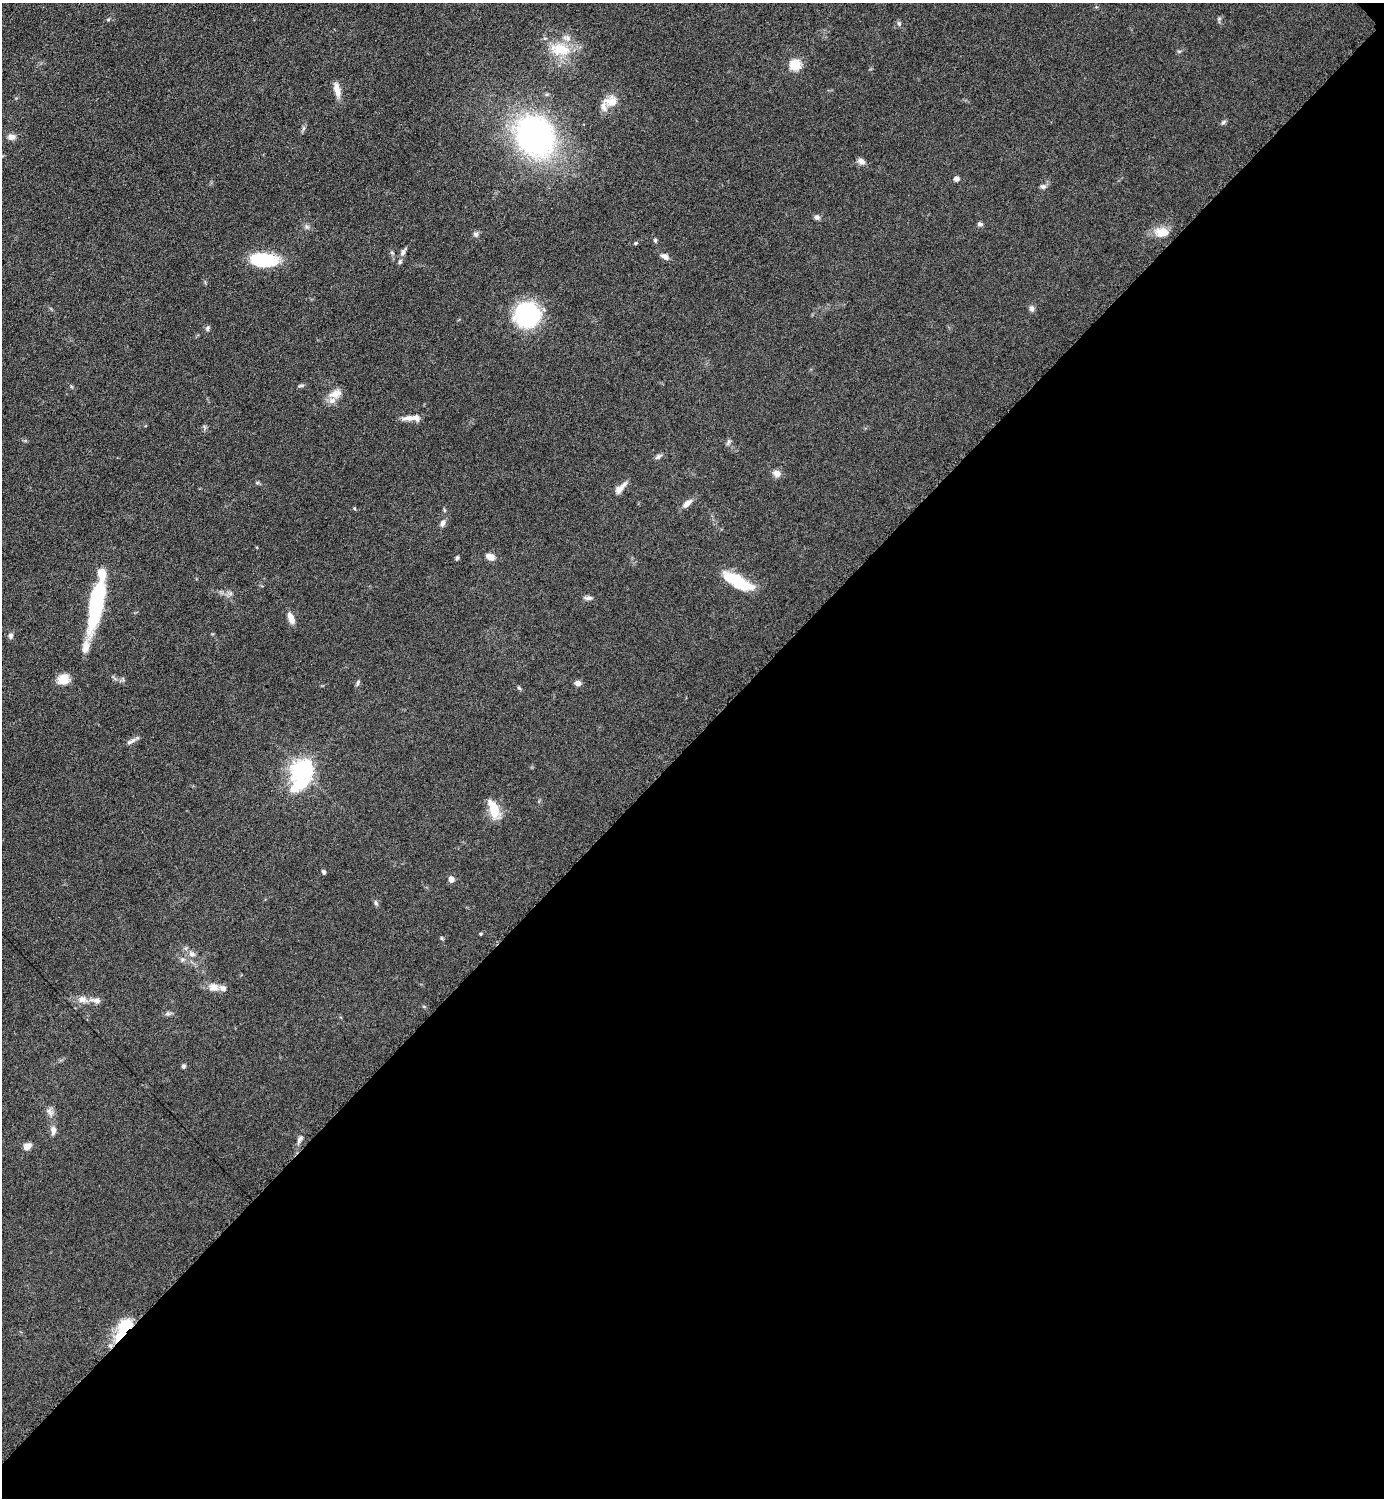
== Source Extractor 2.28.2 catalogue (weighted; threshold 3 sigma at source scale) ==
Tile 12 of 4 x 4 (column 4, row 3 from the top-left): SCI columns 4453-5834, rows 1503-2998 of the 6002 x 6002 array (HDU 1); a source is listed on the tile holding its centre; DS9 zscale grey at full resolution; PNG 1386 x 1500 px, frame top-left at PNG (2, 3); no overlay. Shown black and unused: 51% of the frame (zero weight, under 6 of 12 exposures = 1% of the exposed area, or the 3 px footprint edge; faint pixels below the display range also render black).
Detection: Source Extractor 2.28.2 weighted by HDU 2 'WHT'; one run over the whole footprint, this tile lists its part. Background 0.087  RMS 0.0038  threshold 0.0156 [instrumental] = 3 sigma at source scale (4.09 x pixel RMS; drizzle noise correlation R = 1.36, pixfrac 0.8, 0.05/0.05 arcsec/px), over >= 5 px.
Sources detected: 74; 7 inside a brighter listed object's ellipse — not listed separately; the other 67 listed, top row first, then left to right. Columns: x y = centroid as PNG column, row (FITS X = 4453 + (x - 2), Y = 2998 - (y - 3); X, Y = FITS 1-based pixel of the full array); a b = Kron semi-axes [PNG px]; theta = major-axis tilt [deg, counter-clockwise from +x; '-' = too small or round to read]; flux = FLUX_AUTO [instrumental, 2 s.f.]
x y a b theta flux
108 19 5 3 - 0.43
899 23 7 5 -70 0.72
560 49 29 17 -8 11
795 64 6 5 - 26
337 90 19 7 -78 3.2
612 101 17 11 -1 4.4
1223 122 7 5 37 0.69
535 136 28 24 -63 140
11 137 9 7 -14 1.9
861 161 10 7 -34 1.6
956 179 6 5 - 1.5
1043 187 8 6 2 1
817 217 7 6 - 1
980 224 6 6 - 0.85
1162 232 19 13 1 5.2
476 234 7 7 - 0.97
655 240 5 5 - 0.5
636 243 5 4 - 0.42
403 252 10 6 66 1.3
665 257 10 6 -27 1.7
264 260 34 15 -4 16
400 262 7 5 73 0.72
1032 308 8 6 -84 1.1
527 315 18 17 - 57
208 328 8 5 75 0.73
300 386 10 4 12 0.69
335 394 19 11 22 3.6
408 418 20 7 10 2.3
728 442 7 4 71 0.71
658 457 9 5 38 0.94
777 473 10 9 - 1.9
257 483 6 4 19 0.47
620 488 18 7 45 2.6
687 503 14 7 40 2.1
354 508 5 3 - 0.37
444 510 6 4 -72 0.43
442 523 9 6 71 1.3
490 557 10 6 -24 3.1
457 558 5 4 - 0.61
737 581 36 12 -28 14
588 598 11 5 0 1.1
96 603 55 13 79 35
291 618 14 7 -68 2.8
10 636 8 6 88 1
63 679 12 11 - 5.1
358 683 9 4 67 0.66
578 683 7 6 - 1.6
519 688 6 4 -44 0.5
131 741 15 5 30 1.4
302 770 12 8 78 220
494 809 24 10 -69 7
324 872 6 4 -57 0.66
451 879 6 6 - 1.8
376 903 8 5 -61 0.74
480 934 4 3 - 0.36
441 938 6 4 -88 0.44
192 954 9 7 -27 1.5
213 987 14 11 -4 3
82 999 14 9 -4 2.8
96 1000 16 6 -12 1.9
168 1014 9 4 8 0.81
183 1066 6 5 - 0.73
49 1112 14 5 -58 1.5
53 1130 11 7 -89 1.8
300 1139 12 5 59 1.3
27 1146 9 7 22 2.2
123 1328 34 14 59 12
Overlapping masked pixels (flux is a lower limit): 1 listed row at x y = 123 1328